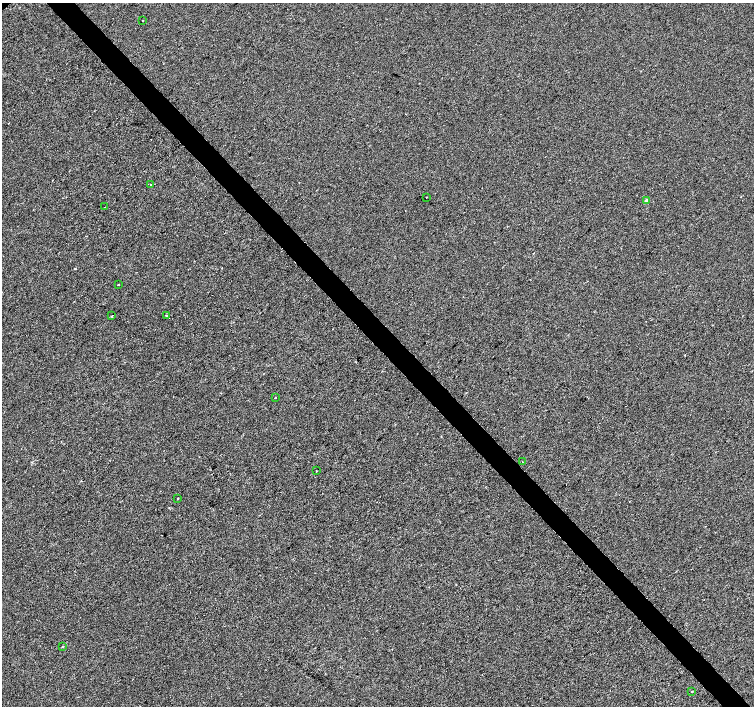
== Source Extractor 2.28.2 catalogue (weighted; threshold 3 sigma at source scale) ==
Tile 6 of 4 x 4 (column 2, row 2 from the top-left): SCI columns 1510-3013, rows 3028-4435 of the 6021 x 5991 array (HDU 1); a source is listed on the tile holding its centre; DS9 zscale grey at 2 x 2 block average (1 PNG px = mean of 2 x 2 image px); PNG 756 x 708 px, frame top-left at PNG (2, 3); each listed source drawn as its Kron ellipse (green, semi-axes under 4 px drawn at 4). Shown black and unused: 4% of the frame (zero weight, under 2 of 3 exposures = <1% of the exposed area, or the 3 px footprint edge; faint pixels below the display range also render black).
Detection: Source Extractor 2.28.2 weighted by HDU 2 'WHT'; one run over the whole footprint, this tile lists its part. Background -2.44e-04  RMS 0.0042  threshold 0.0187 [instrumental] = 3 sigma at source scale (4.5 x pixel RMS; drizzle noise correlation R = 1.50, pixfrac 1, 0.0396/0.0396 arcsec/px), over >= 5 px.
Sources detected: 16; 2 cosmic-ray / hot-pixel residue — neither listed nor drawn; the other 14 listed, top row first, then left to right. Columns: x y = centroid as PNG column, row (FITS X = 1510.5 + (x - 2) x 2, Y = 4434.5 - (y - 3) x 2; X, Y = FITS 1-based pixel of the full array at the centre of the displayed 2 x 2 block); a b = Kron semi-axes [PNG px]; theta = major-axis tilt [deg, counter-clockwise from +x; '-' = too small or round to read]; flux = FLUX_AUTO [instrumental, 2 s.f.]
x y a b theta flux
143 21 2 2 - 2.2
151 185 2 2 - 3.7
426 197 2 2 - 1.7
647 201 3 2 - 5.3
105 207 2 2 - 0.74
118 285 2 2 - 1.6
112 316 3 2 - 1
166 316 2 2 - 2.5
275 398 2 2 - 0.71
522 461 2 2 - 0.89
316 471 2 2 - 2.1
178 498 2 2 - 2.5
62 646 2 2 - 0.56
692 691 2 2 - 5.1
Diffuse or blended objects may show on this block-average render without a row.